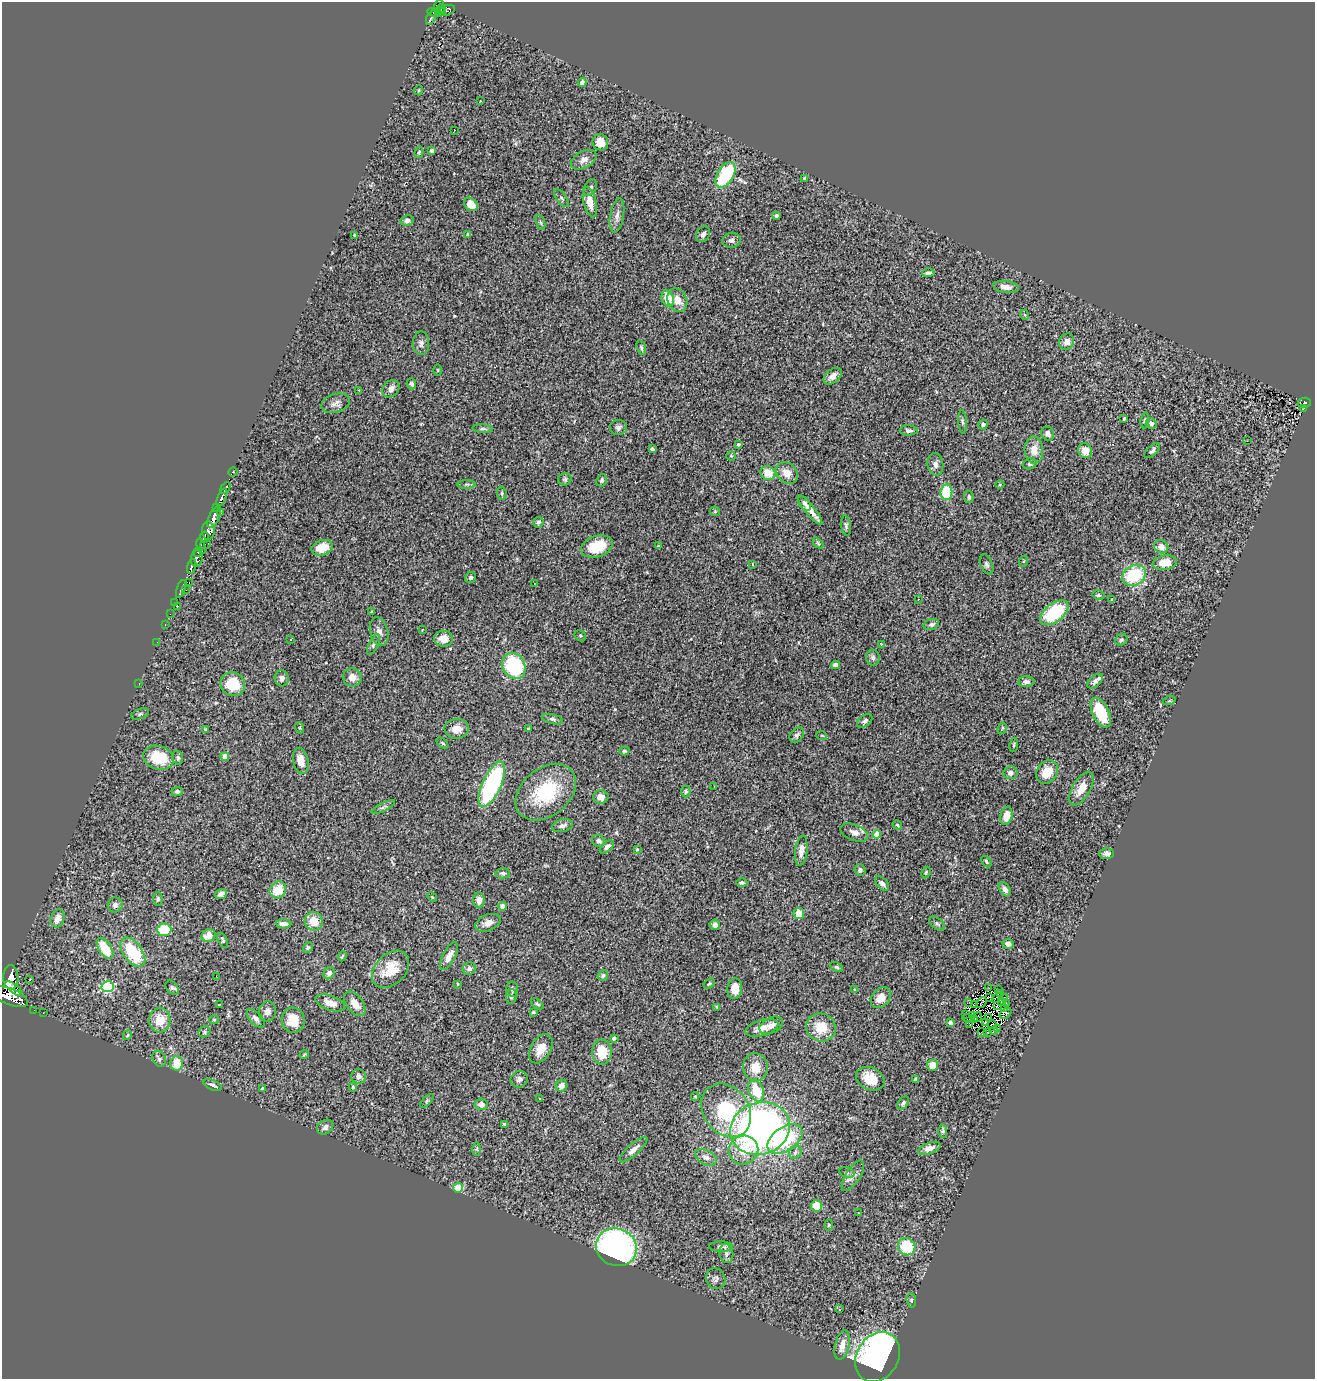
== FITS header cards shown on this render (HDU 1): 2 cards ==
NAXIS1  =                 1313
NAXIS2  =                 1377

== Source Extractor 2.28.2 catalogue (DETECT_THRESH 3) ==
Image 1313 x 1377 px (HDU 1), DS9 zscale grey, 1 PNG px = 1 image px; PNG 1317 x 1381 px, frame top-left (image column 1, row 1377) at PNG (2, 2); each listed source drawn as its Kron ellipse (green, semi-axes under 4 px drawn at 4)
Background 0.802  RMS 0.062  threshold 0.186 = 3 sigma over >= 5 px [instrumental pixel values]
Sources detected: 329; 14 with non-positive FLUX_AUTO (blend fragments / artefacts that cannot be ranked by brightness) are neither listed nor drawn; the other 315 listed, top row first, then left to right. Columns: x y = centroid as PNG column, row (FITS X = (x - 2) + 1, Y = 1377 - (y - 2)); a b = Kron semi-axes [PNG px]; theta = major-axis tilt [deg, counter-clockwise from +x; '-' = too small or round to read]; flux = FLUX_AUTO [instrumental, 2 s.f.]
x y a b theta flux
439 5 6 3 57 190
441 9 5 3 - 180
446 11 10 5 13 170
435 12 8 3 -8 170
443 12 3 3 - 91
431 17 7 3 64 88
582 82 4 4 - 25
419 90 5 3 - 4.3
480 101 3 2 - 6.3
454 130 2 2 - 2.6
600 142 8 7 - 52
432 151 4 3 - 8.4
419 152 6 4 74 6.5
584 160 14 8 29 26
726 175 14 8 59 280
805 178 4 4 - 12
590 188 9 6 61 10
561 198 10 5 -55 10
590 202 15 6 -77 54
471 204 7 6 - 56
617 215 17 7 80 24
777 216 3 3 - 6
407 220 7 5 9 17
541 223 8 3 -71 6.4
467 234 4 4 - 5.8
703 234 8 6 58 15
355 235 4 3 - 7
731 240 9 7 11 15
928 273 6 4 2 13
1006 287 13 6 -8 26
668 298 8 6 -69 88
677 300 12 9 -66 40
1025 315 5 3 - 3.4
1067 342 8 7 - 28
421 343 12 8 -89 18
641 348 7 4 -73 7
438 370 6 4 -88 4.4
833 376 10 6 38 29
412 384 5 4 - 11
391 389 9 7 48 26
359 390 3 2 - 15
336 403 14 9 18 22
1304 403 7 5 9 110
1304 408 3 2 - 7
1124 419 4 3 - 15
1145 420 8 4 83 7.3
962 422 12 4 -87 9
1151 423 5 5 - 14
983 424 5 5 - 7.7
618 428 8 7 - 14
483 429 10 4 -4 8.7
909 430 9 5 -1 10
1048 434 7 6 - 22
1247 441 2 2 - 3.8
738 444 4 4 - 5.8
652 449 3 3 - 8.9
1034 450 13 9 -88 47
1085 451 7 7 - 47
1152 451 9 5 44 11
731 456 5 4 - 4.9
935 464 11 8 -81 21
1030 464 7 5 19 7.3
233 472 4 3 - 34
768 473 8 6 -28 64
787 473 12 9 -43 46
565 479 7 6 - 8.4
602 480 6 5 - 8.9
467 484 9 4 1 8.4
1000 485 4 3 - 3.6
225 488 6 3 59 44
946 492 8 6 84 190
502 493 7 4 -84 6.4
222 497 10 4 69 470
969 497 6 5 - 9.2
805 503 8 5 -51 12
217 508 4 3 - 32
810 510 18 5 -51 42
715 511 5 4 - 5.2
221 512 4 3 - 98
214 518 11 5 64 1200
538 522 5 5 - 9.9
846 526 10 5 -81 9.8
208 531 9 6 -89 510
204 537 6 4 79 200
818 543 6 4 -46 5.1
206 544 5 3 - 70
201 546 8 3 -75 190
658 546 4 2 - 3.3
597 547 16 10 18 110
1161 547 7 6 - 24
322 548 11 7 17 57
198 552 4 3 - 73
197 559 8 6 82 180
1024 561 6 4 70 4.8
1165 563 12 7 9 62
753 564 3 3 - 34
987 564 10 6 -66 11
192 566 7 4 75 370
1134 575 12 10 32 240
471 578 6 5 - 10
190 583 3 2 - 18
534 584 3 2 - 3.5
181 589 9 3 71 64
185 589 4 2 - 15
1098 595 6 5 - 8.1
918 599 3 2 - 5.3
1112 600 4 2 - 3
175 602 3 2 - 8.3
178 606 2 2 - 29
372 612 3 3 - 4.5
1054 613 16 9 37 250
170 614 2 2 - 5.2
931 624 8 5 15 11
165 625 3 2 - 6.8
422 630 3 3 - 11
379 631 14 9 -77 24
580 636 6 5 - 5.6
444 639 9 8 - 38
291 640 3 3 - 16
1121 640 6 5 - 7.5
157 642 2 2 - 2.9
881 644 3 3 - 4.7
373 645 11 4 64 11
873 658 8 7 - 12
836 665 4 4 - 21
514 666 13 11 -60 310
352 677 9 9 - 34
282 678 8 7 - 16
1095 681 9 5 41 15
1026 682 8 5 1 16
139 684 3 2 - 41
233 684 12 11 - 120
1169 701 6 4 18 5.5
1101 713 16 8 -64 160
140 714 9 5 19 8.3
552 719 11 5 -13 9.8
865 721 8 5 37 10
300 728 5 3 - 4.3
529 728 4 3 - 4.4
205 729 4 3 - 4.3
457 729 12 10 3 38
1002 729 6 2 61 4.5
797 735 8 6 50 11
822 736 5 3 - 3.4
442 743 7 3 -42 4.9
1014 745 7 3 81 5.8
624 751 5 4 - 7
225 757 4 4 - 42
158 758 16 11 -17 150
178 758 7 5 -74 8.5
301 761 13 7 -78 51
1047 772 12 10 52 79
1010 773 7 6 - 16
492 784 24 9 66 610
714 786 3 2 - 3.4
1081 789 19 9 60 56
177 791 5 4 - 8.7
546 792 34 23 39 270
686 792 6 4 89 6.5
601 797 7 6 - 23
383 807 13 3 26 11
1006 816 9 6 77 52
897 825 5 3 - 5.3
562 826 11 6 14 15
854 833 14 8 -22 26
877 834 4 4 - 85
599 841 7 5 -29 13
607 847 8 5 41 16
637 849 3 3 - 3.6
801 850 15 6 83 31
1106 854 7 5 1 13
986 862 6 3 -51 6.3
860 870 6 5 - 9.9
926 872 6 4 64 5.3
503 873 7 5 -4 9
742 883 5 4 - 11
882 883 8 5 -45 14
1005 889 7 5 -56 18
278 890 9 7 49 89
221 894 6 5 - 19
432 897 5 4 - 4.3
158 899 7 4 89 7.7
479 900 8 6 89 25
115 905 7 7 - 17
503 906 4 4 - 25
799 913 5 5 - 65
57 918 9 6 69 33
314 921 9 9 - 64
488 923 13 8 23 31
284 924 8 4 -2 23
937 924 9 5 -37 9
715 925 5 5 - 17
164 930 7 6 - 140
209 936 7 6 - 46
223 940 8 4 -65 7.5
1008 944 5 5 - 19
308 947 5 4 - 8.6
105 948 12 6 -58 110
133 952 17 9 -54 190
342 956 5 2 - 4.5
449 956 15 6 62 33
836 967 7 4 -26 6.7
469 968 7 6 - 17
391 969 21 15 45 98
329 973 6 5 - 18
603 975 6 5 - 8.2
216 976 2 2 - 19
11 977 12 7 -89 1100
30 979 3 2 - 2.8
458 984 4 3 - 3.7
709 984 6 4 38 5.9
108 987 6 5 - 370
172 988 8 5 -53 9.3
989 988 4 2 - 3.4
14 989 10 4 -38 440
512 989 8 6 -80 11
735 989 10 7 84 52
998 989 3 2 - 4.9
854 990 3 2 - 3.2
1000 994 4 3 - 4.9
511 996 7 5 87 10
10 997 19 8 -22 1700
990 997 4 2 - 6
881 998 11 8 47 39
995 998 3 2 - 4.3
1004 998 2 2 - 2.4
969 1002 3 2 - 2.8
982 1002 6 2 46 0.85
1001 1002 4 2 - 0.2
330 1003 15 7 -19 39
1006 1003 3 2 - 3.1
355 1004 14 8 -53 39
537 1004 7 4 -39 6.4
975 1004 3 2 - 3.6
219 1005 3 2 - 2.9
997 1006 4 3 - 4.7
717 1007 4 3 - 5
1005 1009 3 2 - 3.6
34 1010 2 2 - 2.1
267 1011 10 8 78 20
533 1012 4 3 - 7.1
43 1013 3 2 - 5.8
1006 1013 6 4 38 7.4
966 1014 2 2 - 4.3
972 1015 2 2 - 5
977 1017 5 2 - 0.78
256 1018 11 6 -47 17
968 1018 5 2 - 9.8
989 1018 3 2 - 6.3
160 1020 12 10 88 66
214 1020 5 4 - 4.4
293 1020 12 11 - 85
975 1020 3 2 - 4
986 1022 3 3 - 10
950 1023 4 4 - 18
970 1024 3 2 - 4.2
771 1025 12 7 26 20
992 1025 5 2 - 0.25
821 1027 15 14 - 87
762 1028 17 8 16 40
998 1028 4 2 - 13
994 1031 4 3 - 47
204 1032 6 5 - 8
982 1033 4 3 - 20
987 1033 3 3 - 9
127 1035 5 3 - 4
614 1038 4 3 - 11
541 1049 16 10 60 53
602 1052 12 10 -88 100
304 1055 5 3 - 4.6
159 1059 8 6 -62 12
177 1063 7 6 - 84
932 1065 5 5 - 47
755 1067 14 12 -85 63
358 1076 7 7 - 16
519 1079 9 8 - 16
870 1079 15 11 -26 87
915 1080 3 3 - 6.7
213 1085 10 5 -26 15
561 1086 6 5 - 21
353 1087 4 3 - 6.3
262 1089 4 3 - 15
756 1091 11 7 -69 110
695 1096 4 4 - 4.1
539 1098 3 3 - 5.9
427 1101 9 3 45 5.7
903 1103 7 5 54 8.5
481 1104 6 5 - 24
726 1110 29 22 -54 270
505 1124 4 3 - 9.1
325 1127 9 6 34 19
760 1128 30 26 18 1900
943 1131 7 4 -88 7
785 1139 20 12 34 280
929 1148 12 5 20 23
477 1149 6 4 -90 6.6
633 1149 18 5 42 28
743 1150 15 14 - 85
795 1152 7 5 51 11
706 1157 11 7 -28 21
847 1173 8 5 -16 8.6
853 1176 17 7 57 27
458 1188 5 5 - 180
816 1206 5 5 - 74
858 1213 3 2 - 5
829 1225 6 4 89 4.6
616 1247 21 18 -23 1100
721 1247 12 5 0 13
907 1247 9 8 - 170
726 1253 10 7 -81 13
716 1279 11 9 -64 15
911 1300 7 4 -85 7.5
839 1309 3 2 - 6.6
842 1345 15 7 76 40
877 1357 26 21 60 1900
At the frame edge (FLAGS 8, measured only in part): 1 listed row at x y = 10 997
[14 non-positive-flux detections neither listed nor drawn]